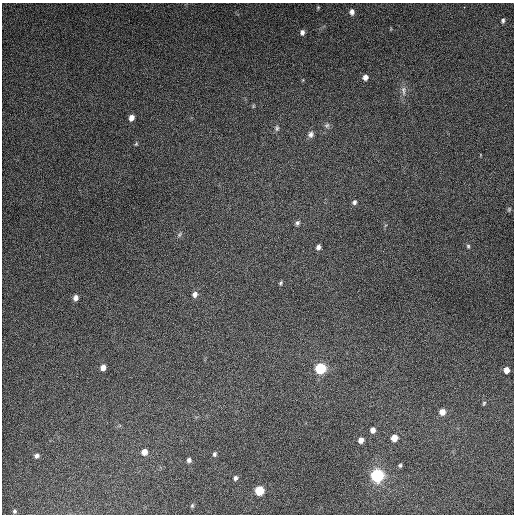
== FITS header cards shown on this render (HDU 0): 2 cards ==
NAXIS1  =                  512
NAXIS2  =                  512

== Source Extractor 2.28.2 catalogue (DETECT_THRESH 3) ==
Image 512 x 512 px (HDU 0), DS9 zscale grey, 1 PNG px = 1 image px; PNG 516 x 516 px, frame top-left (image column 1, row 512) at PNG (2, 3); no overlay
Background 5260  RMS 320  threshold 959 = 3 sigma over >= 5 px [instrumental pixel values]
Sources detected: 39; all 39 listed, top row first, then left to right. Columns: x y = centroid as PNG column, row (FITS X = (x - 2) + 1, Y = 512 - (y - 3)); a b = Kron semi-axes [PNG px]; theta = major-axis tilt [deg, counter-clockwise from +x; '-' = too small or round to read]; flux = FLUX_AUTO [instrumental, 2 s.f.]
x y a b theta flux
318 7 5 4 - 2.4e+04
352 12 7 5 87 9.4e+04
503 20 5 4 - 4.1e+04
302 32 6 5 - 7.7e+04
365 77 6 5 - 1.1e+05
403 91 15 5 -86 1.1e+05
253 106 6 3 72 2.1e+04
131 118 6 5 - 1.4e+05
327 125 8 6 43 5.7e+04
277 128 8 5 89 4.8e+04
311 134 8 7 - 8.0e+04
136 144 6 4 64 2.6e+04
354 202 6 5 - 5.3e+04
509 209 6 4 70 3.1e+04
297 223 7 5 51 5.2e+04
179 235 7 4 59 3.6e+04
468 246 6 5 - 3.2e+04
318 247 5 4 - 7.2e+04
281 283 6 4 44 3.2e+04
195 294 7 6 - 9.1e+04
76 298 6 5 - 1.0e+05
103 367 6 5 - 1.4e+05
320 368 8 7 - 1.0e+06
506 370 6 5 - 1.5e+05
484 403 6 4 60 2.8e+04
442 412 6 6 - 1.7e+05
373 430 6 5 - 1.0e+05
394 438 6 5 - 2.1e+05
361 440 6 5 - 1.2e+05
144 452 6 6 - 1.6e+05
214 454 6 5 - 4.3e+04
37 456 6 6 - 6.8e+04
189 460 5 5 - 6.2e+04
400 465 5 4 - 3.5e+04
377 475 10 9 - 1.6e+06
235 478 6 5 - 5.4e+04
259 491 7 6 - 6.5e+05
192 506 6 4 75 3.1e+04
14 511 5 4 - 3.5e+04